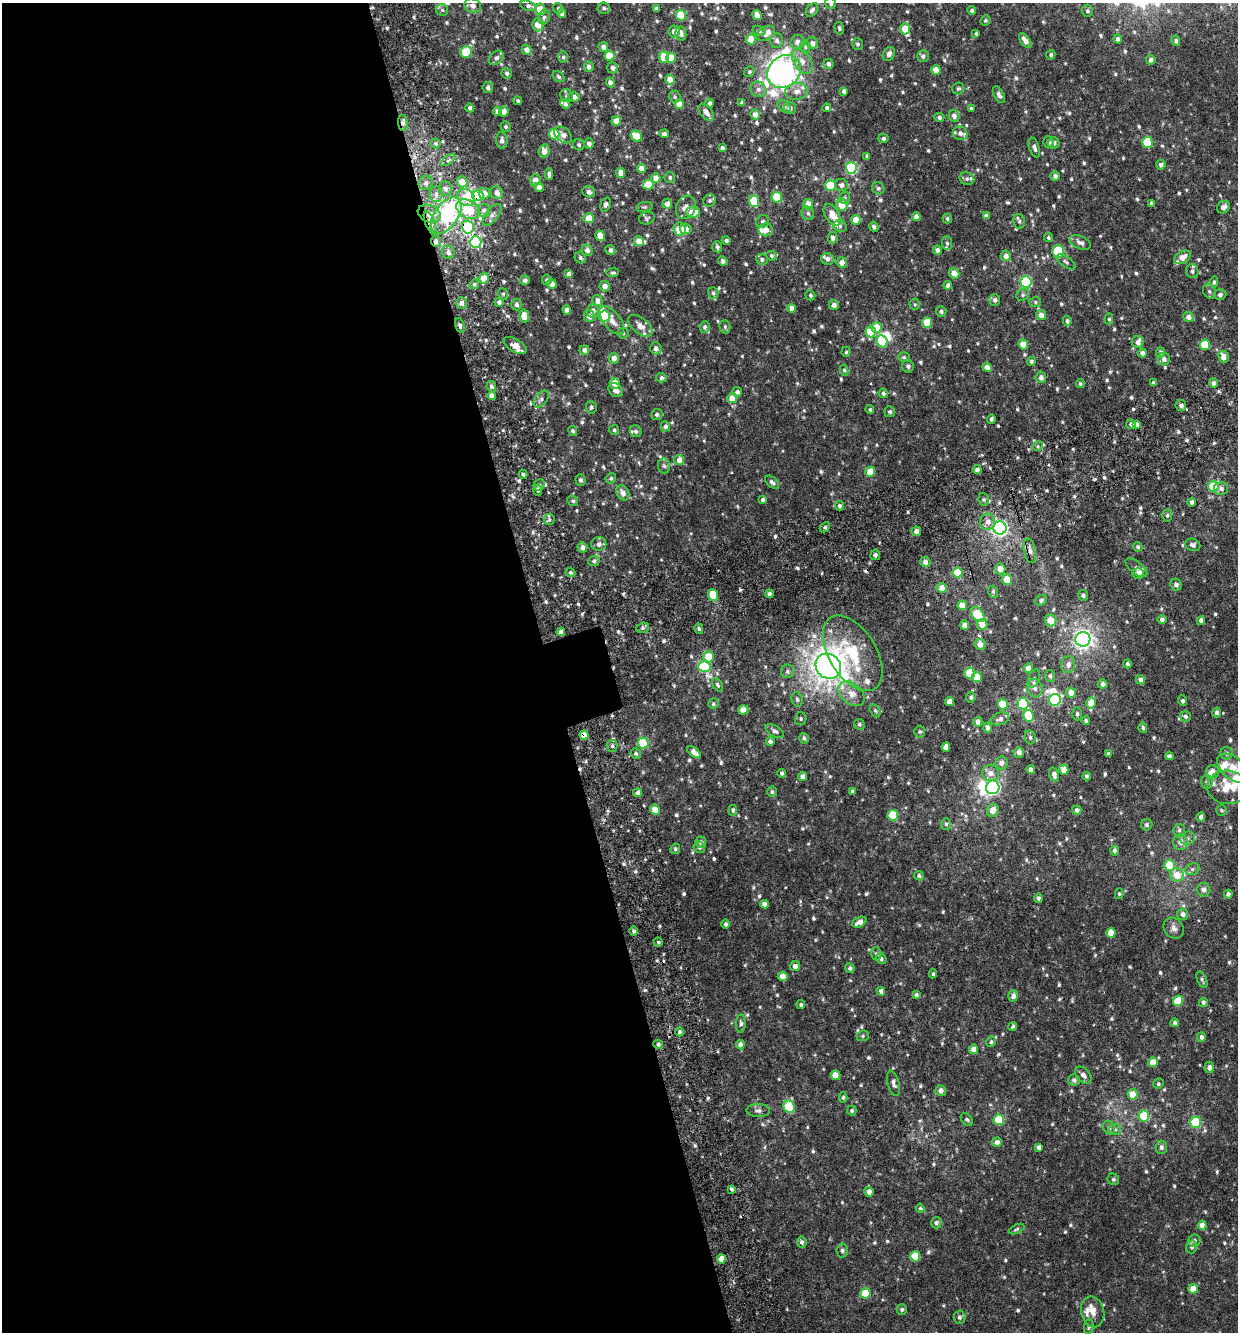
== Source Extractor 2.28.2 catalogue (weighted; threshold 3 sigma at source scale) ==
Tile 9 of 4 x 4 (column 1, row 3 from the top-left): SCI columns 137-1372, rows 1389-2718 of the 5268 x 5434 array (HDU 1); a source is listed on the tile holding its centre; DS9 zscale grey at full resolution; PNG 1240 x 1334 px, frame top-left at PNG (2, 3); each listed source drawn as its Kron ellipse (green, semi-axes under 4 px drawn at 4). Shown black and unused: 45% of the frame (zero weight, under 3 of 6 exposures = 5% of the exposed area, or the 3 px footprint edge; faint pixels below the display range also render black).
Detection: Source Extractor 2.28.2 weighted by HDU 2 'WHT'; one run over the whole footprint, this tile lists its part. Background 0.00508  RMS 0.0024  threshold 0.00995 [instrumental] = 3 sigma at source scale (4.09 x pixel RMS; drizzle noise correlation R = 1.36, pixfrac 0.8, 0.0396/0.0396 arcsec/px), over >= 5 px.
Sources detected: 829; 5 inside a brighter object's white glare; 3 cosmic-ray / hot-pixel residue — neither listed nor drawn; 26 inside a brighter listed object's ellipse — not listed separately; of the other 795, all 500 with FLUX_AUTO >= 0.361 (the completeness limit of this list) listed and drawn (295 fainter detections not listed), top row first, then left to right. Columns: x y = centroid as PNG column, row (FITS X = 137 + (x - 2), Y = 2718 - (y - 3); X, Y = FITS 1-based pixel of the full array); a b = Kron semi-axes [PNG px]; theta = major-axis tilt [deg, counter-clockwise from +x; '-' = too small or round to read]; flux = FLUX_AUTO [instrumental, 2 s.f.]
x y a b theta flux
831 3 6 5 - 0.48
473 6 8 7 - 1.1
528 6 8 5 -15 0.61
558 8 5 5 - 0.39
604 8 6 5 - 0.49
540 9 6 5 - 3.4
656 9 4 4 - 0.87
442 10 6 6 - 0.5
812 10 7 5 50 0.75
972 10 4 4 - 0.58
1087 11 6 5 - 0.46
562 13 4 4 - 1.2
681 15 5 5 - 7.8
757 15 5 4 - 2.1
544 17 7 5 75 0.59
985 21 5 5 - 0.39
538 24 7 5 -88 2.9
839 28 6 4 -76 0.41
905 29 5 5 - 3.8
674 31 6 5 - 1.3
759 31 6 5 - 0.44
681 33 7 5 -78 1.1
766 33 10 6 31 2.2
976 33 4 3 - 0.37
751 39 5 5 - 4.3
1118 39 4 4 - 0.83
777 40 7 6 - 0.8
1025 41 8 4 -53 1.5
1176 41 5 4 - 0.48
798 42 7 7 - 1.2
812 43 6 5 - 1.1
858 44 6 5 - 0.41
603 47 5 5 - 0.98
805 47 6 5 - 0.47
527 50 5 4 - 1.5
466 52 6 5 - 7.5
889 54 7 5 60 0.96
1051 55 5 4 - 0.39
610 56 5 5 - 5.7
923 56 6 6 - 0.74
563 57 5 5 - 0.41
664 57 5 5 - 5.8
496 58 8 6 44 0.79
671 58 5 5 - 3.6
1151 60 5 5 - 0.79
802 61 13 8 -58 1.9
828 64 5 5 - 0.68
589 67 5 5 - 0.95
613 68 5 5 - 0.78
936 70 5 4 - 2.7
749 72 5 5 - 0.42
784 72 18 15 43 160
507 73 5 5 - 0.58
559 77 6 4 -39 0.39
670 79 5 4 - 3.5
610 82 5 4 - 0.81
488 87 5 5 - 0.59
758 89 8 7 - 0.93
958 89 6 6 - 0.44
796 91 11 8 9 1.6
844 91 4 4 - 0.86
999 95 9 5 -62 0.92
567 96 7 6 - 0.57
574 97 6 5 - 0.97
675 97 6 6 - 0.41
518 101 4 3 - 0.4
742 102 4 4 - 0.5
710 103 4 4 - 0.61
565 104 5 4 - 0.53
679 104 5 4 - 2.5
784 106 7 5 -46 0.51
470 108 4 4 - 0.7
790 108 6 6 - 0.85
827 108 4 4 - 0.48
971 108 4 3 - 0.44
497 111 4 4 - 1.1
504 112 5 5 - 1.6
706 112 10 5 -52 1.6
755 114 5 4 - 1.3
954 116 6 5 - 1
939 117 5 4 - 0.57
616 121 5 4 - 2.2
403 123 8 5 -87 0.76
505 126 5 5 - 0.4
960 133 7 6 - 1.1
554 134 5 5 - 7.4
664 134 5 4 - 0.55
563 135 10 7 -40 1.1
636 136 6 5 - 5
883 138 5 4 - 0.56
502 140 8 6 -84 0.82
1048 142 5 5 - 0.72
1147 142 5 5 - 10
436 143 5 5 - 0.43
589 143 5 4 - 0.92
1054 143 6 6 - 0.71
579 145 6 5 - 0.55
722 148 3 3 - 0.41
1034 148 10 5 -71 0.87
544 151 7 5 78 1.6
867 156 4 3 - 0.38
448 160 8 4 36 0.52
1161 165 5 5 - 0.74
641 168 4 4 - 1.7
851 168 5 5 - 21
620 173 5 4 - 1.3
549 174 6 3 -89 0.67
1055 176 5 4 - 0.77
670 177 5 5 - 0.45
656 178 5 4 - 1.7
967 179 7 6 - 0.62
535 180 6 5 - 1.8
462 182 5 5 - 2.6
426 183 7 6 - 0.84
648 185 5 5 - 4.9
830 185 5 5 - 9.3
841 185 6 6 - 1.1
539 187 4 4 - 1.3
878 188 6 5 - 0.52
446 189 7 6 - 0.99
589 192 6 5 - 0.87
484 193 6 5 - 1.7
497 193 7 6 - 1.3
436 194 8 6 88 0.92
478 195 5 5 - 12
777 197 5 5 - 8.3
466 198 9 7 -39 3.3
845 198 6 5 - 0.44
709 201 6 6 - 0.46
754 201 6 5 - 6.3
1151 203 4 3 - 0.5
606 204 7 5 72 0.65
667 204 5 4 - 1.3
808 204 5 5 - 2.5
842 205 6 6 - 3.1
644 207 8 5 10 0.45
686 207 12 9 66 1.5
1223 207 7 5 39 0.96
468 209 12 9 -31 8.5
484 210 6 6 - 0.73
693 212 7 5 13 4
808 213 7 6 - 0.6
429 214 12 8 -23 2.7
446 215 20 12 55 21
492 215 13 6 52 0.89
832 215 12 7 -58 3.1
916 216 4 4 - 1.1
986 216 4 4 - 1.1
589 218 5 5 - 3.5
647 218 8 6 19 0.42
947 219 5 4 - 0.39
856 220 5 4 - 2.6
763 221 7 6 - 0.52
1019 221 7 6 - 0.54
430 223 13 4 -69 1.4
840 226 7 5 -27 0.51
468 227 6 6 - 21
874 227 5 4 - 0.63
680 229 6 6 - 5.3
686 229 6 5 - 1
765 230 7 6 - 1.8
600 236 5 4 - 2.5
833 238 5 5 - 0.82
1048 238 4 4 - 0.43
436 241 6 5 - 0.96
639 241 5 5 - 2.2
726 241 4 4 - 0.52
476 242 6 5 - 22
1080 242 11 6 -23 1.1
947 243 7 5 -88 0.49
717 247 5 5 - 0.58
587 250 6 5 - 1
610 250 5 4 - 0.69
937 250 4 4 - 0.86
1058 251 6 6 - 11
448 252 7 6 - 0.98
772 256 5 4 - 0.44
1006 256 5 5 - 1.1
1182 257 9 6 30 1.8
580 258 6 5 - 0.52
762 259 6 5 - 0.59
827 259 6 6 - 0.98
723 261 5 4 - 0.63
842 262 5 5 - 1.3
1066 262 11 5 -35 0.61
1192 271 7 6 - 0.61
613 272 6 5 - 0.45
954 273 5 5 - 1.7
569 274 4 4 - 0.89
484 278 5 4 - 3.1
525 280 5 4 - 0.75
547 280 5 4 - 0.44
1026 282 5 5 - 18
1214 282 6 4 81 0.46
474 284 5 4 - 0.41
552 284 5 4 - 1.5
948 285 4 4 - 0.78
605 286 5 5 - 1.4
1209 291 7 6 - 0.5
713 293 6 5 - 0.46
503 294 6 5 - 0.44
1220 294 6 5 - 0.58
810 295 5 4 - 0.37
1023 295 7 5 47 0.5
597 300 5 5 - 1.3
995 300 6 5 - 0.65
499 302 4 4 - 0.88
1035 302 6 5 - 0.4
461 303 6 5 - 1.2
516 304 6 5 - 0.7
915 304 6 5 - 0.37
834 305 5 5 - 1
792 308 4 4 - 1.5
567 310 4 4 - 1.1
593 311 6 6 - 1.3
941 311 5 5 - 0.57
1041 315 5 5 - 1.6
524 316 6 5 - 2.4
589 316 6 5 - 0.97
604 316 6 5 - 9.6
1188 317 5 5 - 1.3
1109 319 5 4 - 0.37
612 320 17 8 -51 2.1
1067 321 5 4 - 0.5
927 323 5 5 - 6.5
460 325 7 4 -73 0.58
640 326 14 8 -39 1.7
705 327 6 5 - 0.51
725 327 6 5 - 0.4
876 327 5 5 - 4
871 332 6 5 - 7.5
623 333 6 5 - 0.38
882 341 6 5 - 10
1138 342 6 6 - 1.2
1023 344 5 5 - 2.6
1205 345 5 5 - 6.9
515 346 13 6 -30 1.6
656 348 6 5 - 0.9
584 350 5 4 - 1.1
846 352 5 4 - 0.36
1160 352 5 4 - 0.61
1142 353 4 4 - 0.82
904 357 6 5 - 0.39
1223 357 6 5 - 1.7
614 358 5 5 - 1.2
1164 359 6 6 - 1
1031 361 5 4 - 0.5
908 366 6 6 - 0.58
987 367 5 4 - 2
844 370 6 4 -80 0.38
1041 377 6 5 - 1
661 378 5 4 - 0.6
1153 382 4 4 - 0.38
615 383 5 5 - 2.3
1213 383 5 4 - 0.88
1080 384 4 4 - 0.4
491 386 5 5 - 0.84
616 390 8 6 -41 1.1
737 392 5 5 - 0.83
883 393 5 4 - 0.51
492 396 4 4 - 1.5
732 398 5 5 - 3.2
541 399 10 6 50 0.76
1181 405 5 5 - 0.58
591 407 6 5 - 0.44
870 409 4 4 - 0.4
890 412 5 5 - 0.53
657 414 5 5 - 0.55
991 419 5 4 - 0.55
1131 424 5 5 - 0.78
1137 424 4 4 - 1.4
665 426 5 4 - 0.7
614 430 5 5 - 0.41
573 431 5 4 - 0.52
636 431 6 5 - 0.52
1038 446 5 4 - 0.36
679 460 5 5 - 1.4
664 466 7 6 - 0.52
977 470 4 4 - 1.2
870 472 5 5 - 4.1
523 474 5 4 - 0.38
611 478 5 5 - 0.4
580 480 5 5 - 0.56
772 482 8 5 -41 0.69
539 485 6 5 - 0.55
1213 486 5 5 - 8.5
1221 488 7 6 - 0.76
538 490 5 4 - 0.6
623 493 8 6 -63 1.4
984 499 6 5 - 0.44
763 500 4 4 - 0.87
573 501 5 5 - 0.47
1191 502 4 3 - 0.63
839 506 5 4 - 0.62
1167 515 6 5 - 0.45
549 519 6 5 - 0.42
987 522 8 7 - 1.3
825 527 6 4 45 0.39
1000 528 6 6 - 48
916 531 5 4 - 0.86
599 544 7 7 - 0.79
1193 545 8 6 -21 0.71
582 547 5 5 - 1.1
1138 547 5 4 - 0.39
1030 551 12 6 -79 1.2
875 555 5 5 - 0.57
594 561 6 5 - 0.57
925 562 5 5 - 1.1
1136 568 13 6 -38 0.67
1000 569 5 5 - 2.1
570 572 5 4 - 0.45
958 573 5 5 - 6.7
1138 573 5 5 - 1.3
1007 580 5 5 - 3.1
1176 584 6 5 - 0.88
942 588 5 5 - 2.1
993 592 6 4 -69 0.36
769 594 4 4 - 0.77
713 595 6 5 - 4.3
1083 595 5 5 - 0.55
1041 600 6 5 - 0.54
962 605 5 4 - 2.3
978 614 8 5 -53 11
1162 619 4 4 - 0.8
1051 620 6 5 - 2.8
1201 621 4 4 - 0.97
982 624 5 5 - 2
965 625 5 4 - 1.3
643 628 6 5 - 0.51
699 629 5 4 - 0.4
561 632 4 4 - 1
1083 639 7 7 - 84
980 644 5 5 - 1.7
853 653 42 23 -59 16
708 657 6 5 - 3.9
1127 664 4 4 - 0.41
1068 665 8 7 - 1.1
704 666 6 5 - 9.6
828 666 13 12 - 180
1028 668 4 4 - 2
787 671 6 6 - 0.59
970 673 5 5 - 6.4
1050 676 6 5 - 0.49
977 677 5 5 - 4.1
1034 678 9 5 69 0.66
1140 680 4 4 - 1
1103 684 4 4 - 0.95
718 685 7 4 -59 0.44
1035 688 9 7 -74 1.2
1071 693 5 5 - 2.1
851 694 15 10 -40 2.1
971 697 5 4 - 0.58
797 699 7 5 -74 0.44
1055 700 6 5 - 20
950 701 4 4 - 2.1
1182 701 5 4 - 0.57
1091 703 5 5 - 3.1
713 704 5 5 - 0.42
1003 704 5 5 - 8.5
1023 704 6 5 - 18
743 710 5 4 - 2.4
875 711 7 5 -62 0.4
1217 712 5 4 - 0.7
1077 714 6 5 - 0.45
1029 716 6 5 - 9.6
1185 716 5 5 - 0.59
801 719 6 5 - 0.41
1000 719 9 6 20 0.79
1086 720 4 4 - 0.41
978 722 5 4 - 1.3
859 724 6 5 - 0.45
987 728 5 4 - 0.98
1143 728 5 4 - 0.37
775 731 10 5 -30 0.66
920 732 6 5 - 0.39
584 735 4 4 - 2.2
1030 737 7 5 -76 0.53
804 738 5 4 - 0.5
770 741 4 4 - 0.84
643 743 5 5 - 8.3
612 746 6 5 - 0.5
946 747 5 4 - 1.6
694 752 8 4 -37 1.5
1019 752 5 5 - 1.1
636 753 5 5 - 0.42
1226 753 6 6 - 0.52
1108 754 4 3 - 0.57
1169 756 4 4 - 0.45
1001 763 6 6 - 1.3
1233 768 19 10 -40 3.7
1031 770 4 4 - 1.1
1064 770 5 4 - 1.7
1212 772 7 6 - 1.4
782 773 4 4 - 0.48
991 773 8 8 - 1.5
1054 774 7 4 -74 1.1
1087 776 4 4 - 0.51
803 777 4 4 - 1.2
1207 782 7 5 88 0.67
993 787 7 6 - 39
1228 787 20 16 -6 5.8
853 791 4 3 - 0.54
772 792 5 4 - 0.45
638 793 4 4 - 0.87
655 810 5 4 - 3.2
733 810 5 4 - 0.45
993 810 6 5 - 1.9
1077 810 5 4 - 0.82
1222 810 5 5 - 0.38
893 815 5 5 - 11
1201 817 4 4 - 0.83
946 824 5 5 - 0.44
1147 825 6 5 - 0.51
1179 830 6 6 - 0.53
1187 838 7 6 - 0.76
701 842 5 5 - 0.76
1181 842 8 7 - 1.6
699 847 6 5 - 0.42
675 849 5 5 - 0.46
1114 851 5 4 - 0.68
1170 865 5 5 - 6.7
1192 869 7 6 - 0.59
1177 875 7 6 - 3.1
919 876 5 4 - 0.44
1204 890 7 6 - 0.96
1119 894 5 4 - 0.37
1228 894 4 4 - 0.61
1038 898 4 4 - 0.52
764 904 4 4 - 0.93
1183 914 6 5 - 0.96
859 922 7 5 26 1.5
725 924 4 4 - 0.55
1174 928 11 9 -51 1.2
634 931 4 4 - 0.55
1111 933 5 4 - 3.3
658 942 4 4 - 0.44
876 954 6 5 - 0.46
881 959 5 5 - 0.54
795 966 5 5 - 0.97
850 968 5 4 - 0.58
933 974 4 3 - 0.42
783 976 5 4 - 1.8
1202 980 9 4 -66 0.52
881 991 4 4 - 0.87
916 995 4 3 - 0.52
1013 996 5 5 - 1.2
1178 1001 5 5 - 6
1203 1002 4 4 - 0.76
801 1005 4 4 - 0.4
1175 1023 4 4 - 0.61
741 1024 9 5 89 0.58
1013 1026 4 3 - 0.39
679 1032 4 4 - 0.55
863 1036 6 5 - 0.36
1201 1037 5 4 - 0.59
991 1042 5 4 - 0.41
658 1044 5 4 - 0.58
740 1045 5 4 - 1
974 1049 5 4 - 1.7
1153 1062 5 4 - 3.2
1209 1067 6 5 - 0.92
836 1075 5 4 - 3.6
1083 1075 10 6 -49 1.1
1074 1080 6 5 - 0.62
893 1083 13 6 -75 0.8
1158 1084 5 5 - 0.42
941 1090 5 5 - 1.4
1133 1094 5 5 - 3.2
843 1098 5 4 - 0.4
789 1107 6 5 - 13
758 1111 12 6 -2 0.75
852 1111 5 4 - 0.41
1144 1116 5 5 - 13
967 1119 7 5 -48 0.4
999 1120 5 5 - 11
1195 1122 5 5 - 14
1109 1128 7 5 -66 0.54
1115 1130 6 5 - 0.53
997 1142 5 4 - 1
1039 1147 4 4 - 0.96
1161 1147 6 6 - 0.71
1113 1179 6 5 - 0.43
731 1189 4 3 - 0.47
869 1192 5 4 - 1.2
920 1208 4 4 - 0.41
936 1223 5 5 - 0.51
1202 1225 4 4 - 1.8
1016 1229 8 4 25 0.43
1194 1241 6 6 - 0.74
802 1242 5 5 - 0.58
1192 1247 6 5 - 0.57
842 1250 7 6 - 0.47
915 1256 5 5 - 5.8
721 1259 4 4 - 2
1193 1289 5 5 - 2.3
865 1293 5 5 - 6
902 1309 5 5 - 0.45
1093 1312 15 11 -77 2.1
959 1317 6 6 - 0.62
1089 1327 7 5 83 0.4
Overlapping masked pixels (flux is a lower limit): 9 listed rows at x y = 403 123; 478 195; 429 214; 430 223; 468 227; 436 241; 515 346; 704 666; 584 735
Isophote crosses this tile's border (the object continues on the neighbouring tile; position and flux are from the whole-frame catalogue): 3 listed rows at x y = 831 3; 1233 768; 1228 787